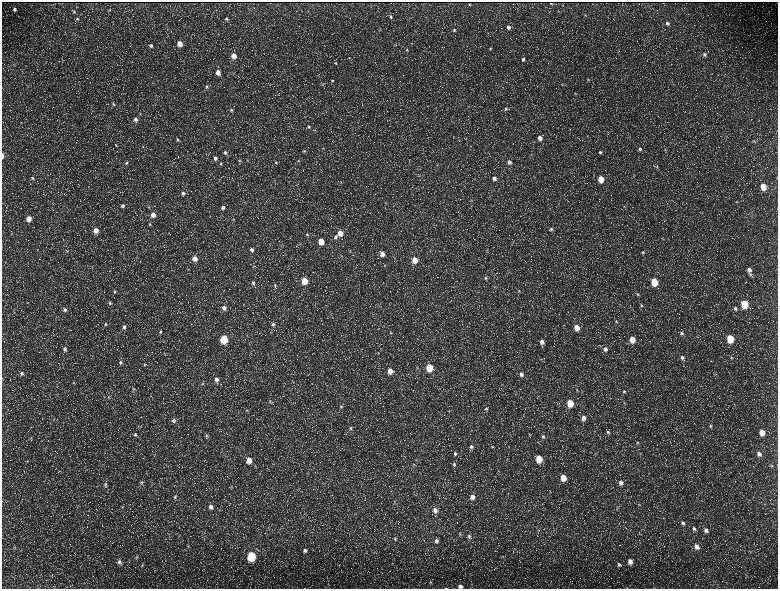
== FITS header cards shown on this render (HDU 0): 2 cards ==
NAXIS1  =                 1552 / length of data axis 1
NAXIS2  =                 1173 / length of data axis 2

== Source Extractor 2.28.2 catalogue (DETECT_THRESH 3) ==
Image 1552 x 1173 px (HDU 0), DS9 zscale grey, zoomed out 1/2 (1 PNG px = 2 x 2 image px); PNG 780 x 591 px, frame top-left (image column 1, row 1173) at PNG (2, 2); no overlay
Background 218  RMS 9.8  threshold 29.4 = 3 sigma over >= 5 px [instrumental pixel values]
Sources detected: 223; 34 cannot appear on this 1/2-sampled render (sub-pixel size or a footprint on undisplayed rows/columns) and are not listed; the other 189 listed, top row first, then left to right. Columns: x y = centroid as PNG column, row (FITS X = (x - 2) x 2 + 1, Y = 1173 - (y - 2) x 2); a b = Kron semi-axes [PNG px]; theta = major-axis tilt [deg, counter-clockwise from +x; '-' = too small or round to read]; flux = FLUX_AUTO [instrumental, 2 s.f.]
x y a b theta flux
551 3 2 1 - 1100
470 5 2 2 - 1400
15 9 4 4 - 5000
109 10 4 3 - 1300
74 11 4 4 - 2700
585 15 3 2 - 1100
391 17 4 3 - 2700
77 18 4 4 - 2700
226 19 4 3 - 2700
667 23 4 4 - 3700
508 27 4 4 - 6200
454 30 4 4 - 3200
412 43 3 3 - 1100
179 44 4 4 - 23000
151 46 5 4 - 5100
490 48 4 3 - 2200
407 50 4 3 - 1400
704 54 5 5 - 5900
234 56 4 4 - 22000
349 58 3 2 - 910
523 59 4 3 - 4000
336 63 4 4 - 2700
218 72 4 4 - 14000
588 79 4 3 - 1600
332 81 4 4 - 2400
562 84 4 3 - 1500
322 85 3 2 - 1300
206 87 4 4 - 2700
575 93 4 3 - 1600
113 104 5 4 - 2800
506 108 5 5 - 3800
231 110 4 4 - 2500
135 119 5 5 - 7100
309 127 4 3 - 2300
587 136 3 2 - 970
453 137 3 2 - 840
540 138 4 4 - 10000
459 139 3 2 - 970
177 140 4 4 - 2800
116 146 3 3 - 1300
143 147 3 2 - 860
640 149 4 4 - 3900
665 150 3 3 - 1200
304 151 4 4 - 1900
600 152 4 4 - 3200
225 153 5 4 - 4400
2 156 5 2 - 5000
215 158 5 4 - 5500
239 160 4 3 - 1700
298 161 4 3 - 1500
510 162 5 4 - 6500
126 163 5 4 - 3100
276 163 4 3 - 2000
221 164 4 4 - 2600
657 166 4 3 - 1700
33 178 4 3 - 2500
494 178 5 4 - 8200
601 179 5 4 - 32000
763 187 5 4 - 36000
183 193 4 4 - 4700
737 202 3 2 - 1000
386 203 3 2 - 1100
123 206 4 4 - 4500
149 207 3 3 - 1300
223 207 5 5 - 6600
153 215 5 4 - 12000
29 219 4 4 - 20000
233 219 4 3 - 1600
150 224 4 4 - 2300
551 229 5 4 - 3500
96 230 4 4 - 17000
340 233 5 4 - 20000
12 234 6 1 75 1100
307 234 5 4 - 3000
335 237 5 4 - 4600
321 241 4 4 - 31000
252 250 5 5 - 6700
67 251 3 2 - 1200
643 252 4 4 - 2700
382 254 5 4 - 16000
341 256 3 3 - 1200
195 259 5 4 - 15000
415 260 5 4 - 28000
384 265 4 3 - 1500
253 266 3 3 - 1400
749 270 5 5 - 8700
485 278 4 4 - 3000
304 281 5 4 - 40000
654 282 5 4 - 65000
253 283 6 5 - 4700
275 285 5 4 - 2600
519 291 4 4 - 2100
115 292 4 3 - 2300
638 294 4 4 - 2400
110 303 4 4 - 2300
744 304 5 4 - 88000
641 306 5 4 - 2700
224 308 5 5 - 7600
735 308 5 4 - 4000
65 310 5 5 - 4500
616 321 5 4 - 2800
105 324 5 4 - 2700
273 324 5 5 - 5200
124 327 5 4 - 5000
577 328 5 4 - 23000
160 332 4 4 - 2500
682 333 5 4 - 3900
224 339 5 4 - 91000
632 339 5 4 - 31000
730 339 5 4 - 73000
542 342 5 4 - 10000
65 349 5 4 - 5600
605 349 6 5 - 8000
682 357 5 4 - 5500
731 357 4 3 - 1900
120 362 5 4 - 3800
145 364 4 3 - 1800
429 367 5 4 - 61000
417 368 5 3 - 1800
390 371 5 4 - 15000
21 373 5 5 - 4900
521 374 5 4 - 7300
216 379 5 5 - 8800
73 382 5 3 - 2000
203 383 5 3 - 2200
134 389 4 3 - 2000
577 390 3 2 - 1100
624 391 5 4 - 3200
109 397 4 3 - 2200
270 402 4 3 - 2300
570 403 5 4 - 51000
624 403 3 2 - 1200
341 406 5 4 - 3500
486 409 4 4 - 2700
247 410 4 2 - 1400
583 418 6 5 - 11000
173 420 5 4 - 5900
710 426 6 4 -76 3100
350 428 5 4 - 3000
594 431 4 3 - 1500
608 432 5 4 - 3600
762 432 5 4 - 21000
135 434 5 4 - 3200
207 436 5 5 - 2800
543 437 5 4 - 3400
31 438 4 3 - 1500
637 442 5 4 - 2300
471 447 6 5 - 4500
492 447 4 3 - 1400
455 453 5 5 - 4200
759 454 6 5 - 8200
539 459 5 4 - 51000
249 460 5 4 - 22000
27 461 3 3 - 1500
454 464 5 4 - 3000
414 465 5 4 - 2400
772 465 5 3 - 2100
563 478 5 4 - 32000
142 482 5 5 - 3300
621 483 6 5 - 7800
105 484 7 5 -86 4900
231 487 4 2 - 1500
175 497 6 4 70 4000
472 497 5 4 - 12000
639 505 4 3 - 1600
211 507 5 4 - 7300
617 508 4 3 - 1900
435 510 6 5 - 9800
683 523 6 5 - 5100
694 529 6 5 - 5000
706 530 6 5 - 8100
460 534 5 4 - 2800
469 536 6 5 - 4200
395 539 5 4 - 2400
436 541 6 6 - 7000
188 547 4 4 - 2500
696 547 6 5 - 11000
14 548 4 3 - 1700
305 550 5 5 - 6600
251 556 5 4 - 160000
137 557 5 3 - 2000
630 561 5 4 - 12000
119 562 7 5 -63 6500
142 565 4 3 - 1900
619 565 5 4 - 3900
430 582 5 3 - 2300
460 586 4 4 - 6700
446 588 3 2 - 770
627 588 3 2 - 630
At the frame edge (FLAGS 8, measured only in part): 4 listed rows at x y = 2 156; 460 586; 446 588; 627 588
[34 sub-pixel or undisplayed-footprint detections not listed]